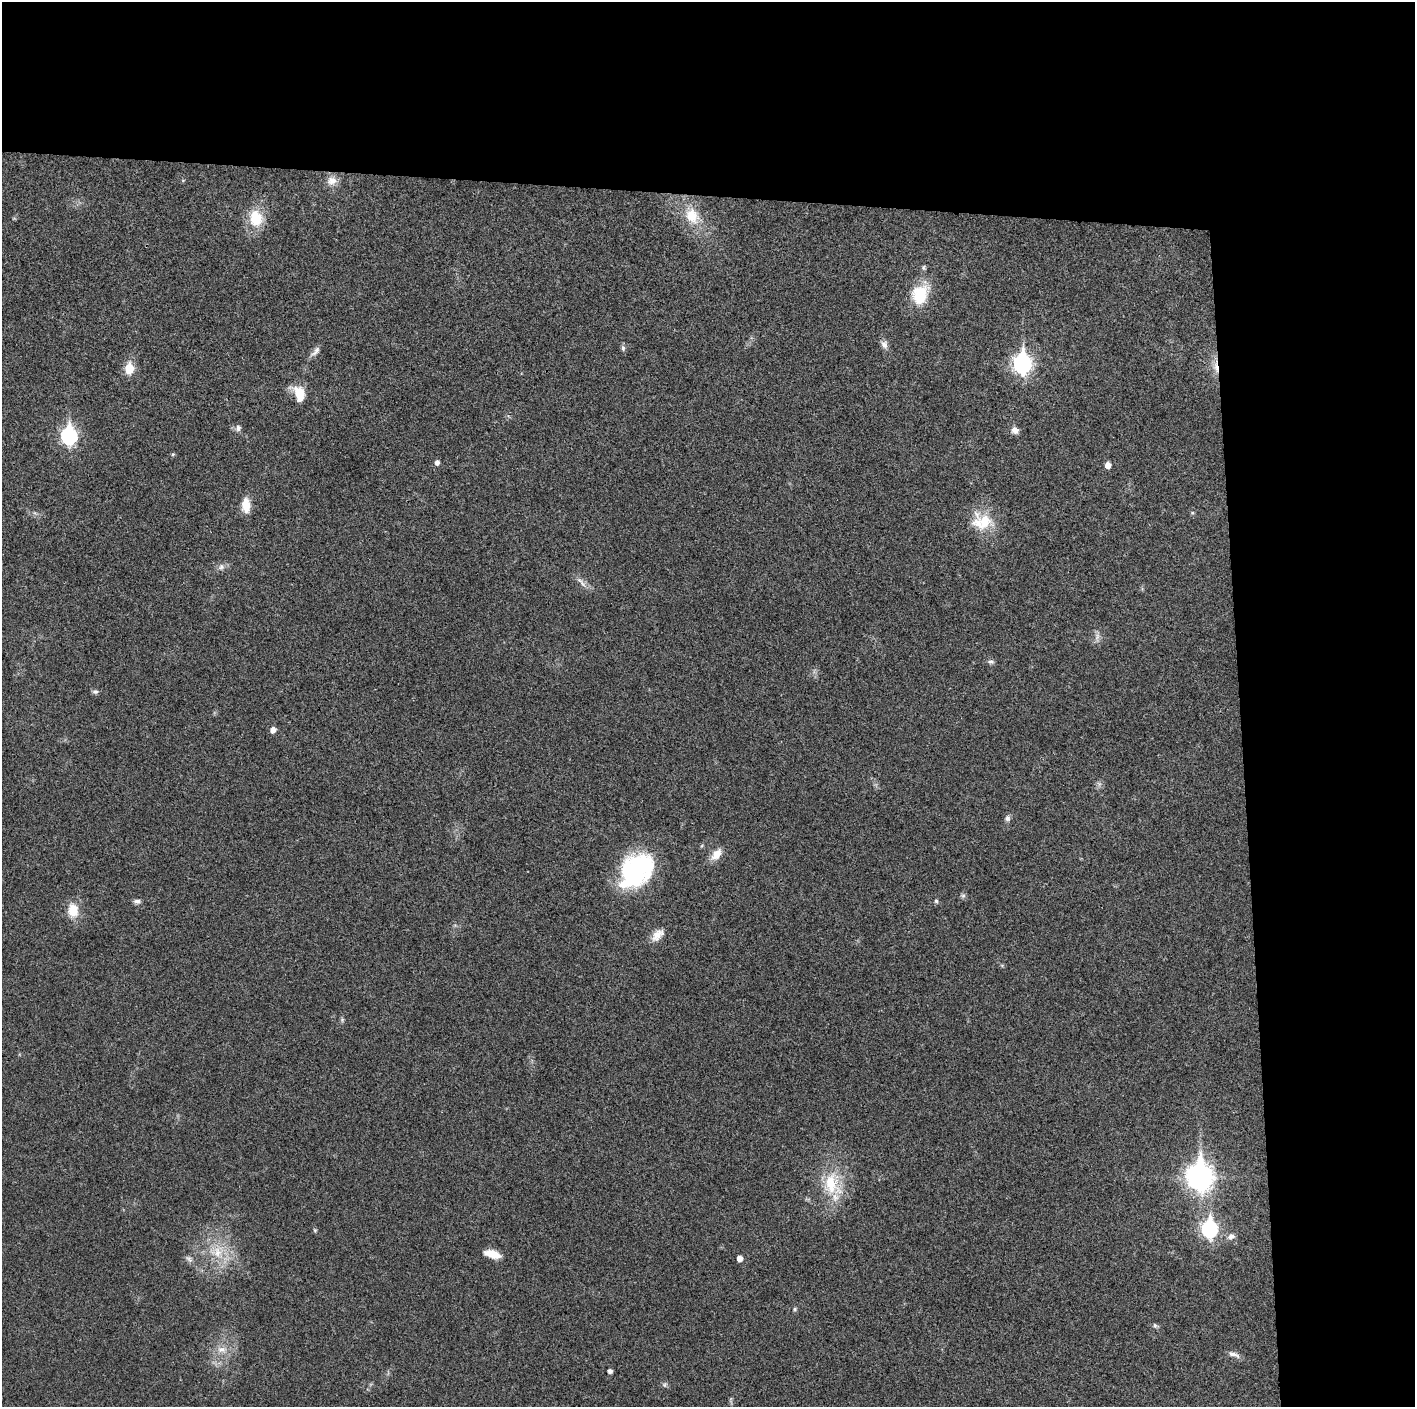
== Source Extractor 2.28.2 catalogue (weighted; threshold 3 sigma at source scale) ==
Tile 3 of 3 x 3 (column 3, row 1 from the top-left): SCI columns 2828-4240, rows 2817-4221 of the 4241 x 4224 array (HDU 1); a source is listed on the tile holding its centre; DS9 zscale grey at full resolution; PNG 1417 x 1409 px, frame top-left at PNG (2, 2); no overlay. Shown black and unused: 24% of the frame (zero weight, under 3 of 4 exposures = <1% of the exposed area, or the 3 px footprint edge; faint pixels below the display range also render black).
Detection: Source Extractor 2.28.2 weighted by HDU 2 'WHT'; one run over the whole footprint, this tile lists its part. Background 0.0194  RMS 0.0039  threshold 0.0175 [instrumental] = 3 sigma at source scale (4.5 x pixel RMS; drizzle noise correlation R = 1.50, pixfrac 1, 0.05/0.05 arcsec/px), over >= 5 px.
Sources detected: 51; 1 inside a brighter listed object's ellipse — not listed separately; the other 50 listed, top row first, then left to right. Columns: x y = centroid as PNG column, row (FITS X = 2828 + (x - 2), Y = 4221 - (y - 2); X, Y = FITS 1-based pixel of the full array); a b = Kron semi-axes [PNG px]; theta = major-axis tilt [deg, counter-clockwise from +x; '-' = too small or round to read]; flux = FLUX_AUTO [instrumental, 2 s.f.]
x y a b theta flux
332 181 14 12 3 3.4
692 216 22 17 -64 9.9
256 218 18 15 -79 12
920 295 26 20 65 13
884 344 10 8 -64 1.9
623 348 8 5 -81 0.91
316 351 16 6 53 1.9
1022 363 9 7 -90 140
1216 367 22 6 -83 3.7
129 368 6 5 - 18
299 394 18 11 -67 8.5
238 428 8 7 - 1.4
1015 430 9 8 - 2.1
69 436 9 7 -89 84
173 454 5 4 - 0.51
437 462 5 5 - 1.6
1108 465 6 5 - 2.8
246 505 16 9 -88 5.8
1192 513 5 4 - 0.46
985 521 29 22 -49 12
221 567 8 7 - 1.4
580 580 12 5 -31 1.7
1097 637 13 5 79 1.6
991 662 8 6 -1 1.1
95 692 8 6 7 0.95
273 730 5 5 - 2.5
1007 818 8 8 - 1.2
716 854 17 10 50 4.3
636 870 39 28 49 49
963 896 7 6 - 0.85
137 901 8 6 0 1.2
936 901 5 5 - 0.76
73 910 17 13 -85 7.2
657 935 18 10 47 3.8
342 1020 6 5 - 0.64
1200 1177 11 9 -87 340
832 1184 35 23 -74 18
1210 1229 9 7 -90 81
315 1230 5 5 - 0.49
1231 1236 10 7 21 1.6
217 1252 19 17 -35 10
492 1254 16 7 -16 5.8
740 1258 5 4 - 2.7
189 1259 12 6 -43 1.4
795 1309 5 5 - 0.57
1155 1325 7 5 -87 0.78
221 1349 13 9 -11 3.4
1233 1354 17 6 -20 2
610 1371 4 4 - 1.3
664 1385 6 5 - 0.76
Overlapping masked pixels (flux is a lower limit): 1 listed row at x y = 1216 367